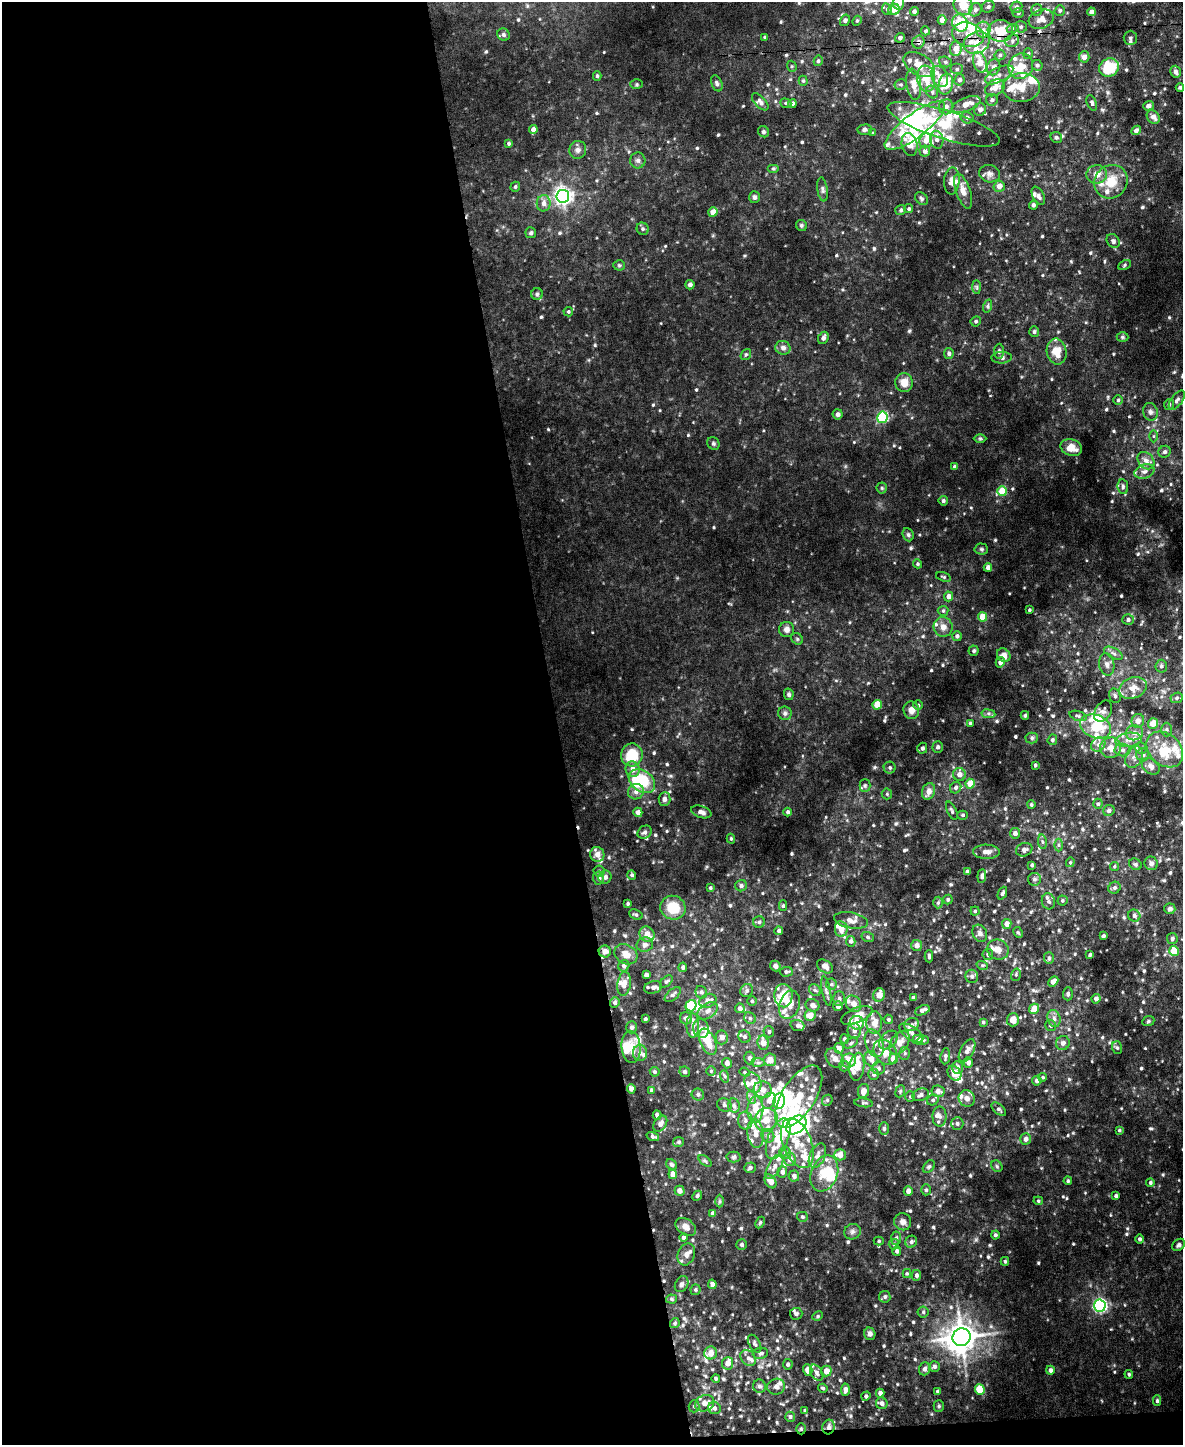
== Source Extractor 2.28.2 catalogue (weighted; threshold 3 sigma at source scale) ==
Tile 9 of 4 x 3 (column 1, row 3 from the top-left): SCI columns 1-1181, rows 241-1683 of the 4725 x 4697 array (HDU 1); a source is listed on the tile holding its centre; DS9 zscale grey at full resolution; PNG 1185 x 1447 px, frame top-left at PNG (2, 2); each listed source drawn as its Kron ellipse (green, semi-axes under 4 px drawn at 4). Shown black and unused: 48% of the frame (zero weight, under 5 of 9 exposures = <1% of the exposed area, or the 3 px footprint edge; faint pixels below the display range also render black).
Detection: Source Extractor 2.28.2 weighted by HDU 2 'WHT'; one run over the whole footprint, this tile lists its part. Background 0.0409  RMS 0.0061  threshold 0.0248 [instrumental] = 3 sigma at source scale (4.09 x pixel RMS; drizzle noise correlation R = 1.36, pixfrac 0.8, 0.05/0.05 arcsec/px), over >= 5 px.
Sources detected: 788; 13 inside a brighter object's white glare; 2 cosmic-ray / hot-pixel residue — neither listed nor drawn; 101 inside a brighter listed object's ellipse — not listed separately; of the other 672, all 500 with FLUX_AUTO >= 0.731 (the completeness limit of this list) listed and drawn (172 fainter detections not listed), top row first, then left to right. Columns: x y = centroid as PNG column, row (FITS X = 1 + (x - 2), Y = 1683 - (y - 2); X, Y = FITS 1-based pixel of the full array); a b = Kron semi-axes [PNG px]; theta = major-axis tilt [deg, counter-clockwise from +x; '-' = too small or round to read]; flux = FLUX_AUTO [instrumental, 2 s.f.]
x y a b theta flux
898 3 7 6 - 5.2
963 5 10 9 - 7.8
988 7 6 5 - 1.4
1016 7 6 5 - 2.1
887 9 6 5 - 1
894 9 6 5 - 5.5
975 10 7 6 - 2
1037 10 6 5 - 1.4
1060 10 5 5 - 1.1
914 11 4 4 - 1.5
1091 12 4 4 - 2.5
1018 13 5 5 - 0.88
1041 19 13 9 19 4.6
845 20 6 5 - 1.5
942 20 5 4 - 4.9
857 21 5 4 - 0.8
960 23 9 7 -60 24
1021 27 6 5 - 1.3
1013 28 6 4 18 0.85
983 30 8 7 - 2.7
925 31 4 4 - 0.94
1000 31 13 11 1 13
504 35 6 6 - 1.2
968 35 16 12 -17 6.4
765 37 4 3 - 0.78
900 38 5 4 - 1.6
1130 38 7 6 - 1.4
1012 41 7 6 - 1.7
918 42 6 6 - 2.5
976 43 13 10 24 6.7
956 49 7 6 - 6
1028 54 5 4 - 1
1000 55 5 5 - 1.2
1084 57 5 5 - 2.8
818 61 5 4 - 1.1
945 62 6 5 - 1.1
980 62 11 6 -74 7.7
919 64 17 10 -30 6.9
1037 65 5 5 - 1.3
792 66 6 4 -70 0.75
1021 66 13 12 - 8.7
994 67 8 6 68 2.2
1109 68 10 9 - 19
957 69 6 5 - 1.3
1175 72 6 5 - 2.2
999 75 15 7 27 3.5
597 76 4 4 - 0.89
940 76 11 8 -63 4.3
926 79 13 9 -83 11
959 80 6 5 - 1.7
803 81 5 4 - 0.8
717 83 8 5 -67 1.3
636 84 6 5 - 0.77
914 84 15 7 -82 6
946 84 10 7 76 14
901 85 6 5 - 1
1021 87 18 14 2 9.3
1180 87 4 3 - 1.1
995 88 10 7 33 4.7
932 92 7 5 -53 1.4
992 100 6 6 - 1.4
760 102 10 5 -47 2.3
786 103 6 4 -22 0.82
1092 103 8 5 -68 1.2
792 104 4 4 - 2.1
966 104 15 7 20 6.7
1148 106 5 4 - 2.1
946 107 7 7 - 2.8
980 110 6 6 - 2.6
1153 117 7 6 - 3
967 118 6 5 - 1.5
944 124 58 14 -18 23
915 126 37 11 37 36
533 129 4 4 - 3
865 130 7 5 5 2.6
1136 130 5 4 - 1.7
764 132 6 5 - 1
873 133 4 4 - 0.78
1056 137 6 5 - 1.1
937 140 9 6 -79 2.1
926 141 7 6 - 4
509 143 4 4 - 0.98
909 145 11 7 -76 5
578 150 9 8 - 2.3
925 151 5 5 - 2.6
638 160 8 8 - 1.8
773 169 6 4 0 0.74
989 174 10 8 -12 2.2
1097 174 10 9 - 4.3
952 181 13 8 86 3.6
1111 182 17 16 - 12
999 186 6 5 - 3.4
515 187 5 4 - 1
822 189 12 5 -82 1.5
963 191 18 7 -71 4.4
563 196 6 6 - 220
1038 196 10 5 -62 1.7
755 197 6 5 - 1.3
922 199 7 5 -47 1.2
544 203 8 7 - 2.9
1033 205 4 4 - 1.3
909 209 4 4 - 0.87
901 210 5 5 - 1.1
713 212 5 4 - 5.4
801 225 6 5 - 0.96
643 229 6 6 - 1.3
531 233 5 5 - 1.1
1113 241 7 6 - 1.3
619 265 5 5 - 0.78
1125 265 6 4 29 0.83
690 285 4 4 - 1.8
977 287 7 4 -89 0.92
537 294 6 5 - 1.1
988 306 7 4 72 0.93
568 312 5 5 - 0.85
976 321 5 5 - 1
1034 332 5 5 - 1.2
1122 337 6 5 - 0.82
823 338 6 5 - 2
783 348 7 7 - 2.2
999 351 7 5 89 1.3
1057 352 13 10 -79 8.9
949 353 5 4 - 1.4
746 354 6 4 53 0.79
1002 358 10 6 2 1.6
904 383 9 8 - 5.1
1118 400 4 4 - 0.82
1177 400 11 5 54 1.7
1169 404 5 5 - 1.1
1150 412 9 7 -73 1.9
838 414 5 5 - 1.6
882 417 5 5 - 50
1153 436 6 4 -90 0.73
980 439 6 4 0 0.77
713 443 6 6 - 1
1071 448 11 8 -21 6.3
1165 452 6 5 - 1.4
1146 461 10 7 -47 3.1
955 467 4 3 - 1.4
1144 471 10 7 17 2.7
1123 487 7 5 -81 1.2
882 488 5 5 - 0.75
1002 491 5 5 - 12
943 501 5 4 - 1.3
908 535 7 5 -68 1.1
981 549 7 5 -2 1
917 564 5 4 - 0.86
988 568 4 4 - 3.1
943 577 7 4 -18 0.8
948 596 5 4 - 3.2
1029 610 3 3 - 0.84
943 611 5 5 - 0.85
983 617 4 4 - 10
1128 620 5 5 - 1.4
943 627 10 9 - 3.9
787 629 7 7 - 2.8
957 636 5 5 - 1.5
797 639 6 5 - 0.8
974 651 5 5 - 0.88
1113 653 10 5 -27 1.8
1004 655 7 6 - 3.5
1000 662 5 4 - 2.3
1107 665 11 7 -80 2.8
1161 666 6 5 - 1.4
1133 688 14 10 21 5.8
789 694 6 5 - 1.1
1115 696 7 5 -72 1.3
1177 698 6 5 - 1.1
877 705 5 4 - 9.5
918 705 5 5 - 0.87
911 710 9 8 - 3.3
1103 711 11 8 59 2.1
785 713 7 6 - 1.4
988 714 7 4 -8 1
1025 715 4 3 - 0.76
1078 716 9 4 -18 1.3
1138 721 7 6 - 3.3
970 723 4 4 - 0.76
1153 723 5 5 - 7.3
1095 726 16 11 -20 19
1166 730 7 5 89 1
1134 733 8 7 - 2.5
1032 738 6 5 - 1
1052 740 5 4 - 1.1
1128 740 13 7 8 4.1
1098 744 8 6 47 2.1
938 747 5 5 - 1.3
922 748 5 5 - 1.4
1111 748 10 10 - 4.7
1141 748 6 5 - 1
1122 750 8 6 1 2.2
1165 750 20 15 -42 13
632 755 11 11 - 15
1143 755 6 6 - 2
1134 757 12 8 65 2.8
1035 765 3 3 - 0.74
1151 766 10 7 -37 2.9
890 768 6 6 - 1
633 769 8 7 - 3.7
959 774 6 6 - 3.2
642 781 14 10 -35 22
970 784 5 4 - 9
865 786 6 5 - 1
956 788 6 5 - 1.5
929 791 8 6 72 3.7
636 792 8 7 - 2.8
887 794 5 5 - 0.74
665 799 7 6 - 2.2
1098 804 5 4 - 0.89
1031 805 4 4 - 0.92
952 811 10 4 -65 1.1
1109 811 6 5 - 1.4
638 812 5 4 - 2.8
701 812 10 6 -18 2.5
788 812 4 4 - 1.2
963 815 5 4 - 0.93
645 832 7 6 - 1.5
1015 833 5 5 - 2.3
731 839 5 4 - 0.75
1042 842 7 4 -82 1
1058 845 6 4 -90 0.97
1024 850 8 6 21 2
986 852 13 7 -1 3.3
597 854 7 7 - 3.4
1070 862 5 4 - 0.82
1151 863 7 6 - 1.7
1135 864 7 5 -33 0.99
1032 865 4 3 - 1.2
1114 866 5 4 - 0.77
599 871 5 5 - 0.91
967 872 4 4 - 2.1
632 875 5 4 - 1.1
982 876 7 4 85 1.2
605 877 6 6 - 2.1
599 878 6 5 - 2.1
1034 879 6 6 - 1.3
741 886 6 5 - 1.5
710 888 4 3 - 0.84
1114 888 6 5 - 1.3
1002 893 7 4 67 1.1
948 900 5 4 - 0.96
1062 900 5 5 - 0.91
1048 901 8 6 -76 1.7
628 903 4 3 - 0.88
938 903 6 5 - 0.89
783 906 5 4 - 0.86
673 908 13 12 - 13
1170 909 5 5 - 1.8
975 911 4 4 - 0.78
636 915 7 4 -22 0.98
1134 916 6 6 - 1.4
851 920 17 8 -11 3.8
759 922 6 5 - 1
1007 924 5 4 - 3.6
841 929 8 6 -82 4.8
779 931 4 4 - 1.3
1018 932 6 4 -61 0.75
980 933 9 7 -60 2
647 934 8 7 - 4
1103 936 4 3 - 1.1
868 937 6 5 - 1.1
1172 938 5 5 - 1.1
851 941 5 4 - 1.4
645 945 8 7 - 2
917 945 6 5 - 2.6
998 950 11 10 - 3.7
605 951 6 6 - 3.5
1174 951 5 4 - 11
626 954 12 9 -28 4.3
988 954 5 5 - 1.3
1090 955 3 3 - 0.87
929 956 6 3 -88 1
1049 958 6 5 - 1.1
982 965 6 4 -18 0.74
624 966 6 5 - 1.7
775 966 5 4 - 1.4
825 966 9 6 -34 2.3
683 967 5 4 - 1.1
786 972 6 4 3 1
646 975 4 4 - 2.4
1016 975 6 5 - 0.9
972 976 6 6 - 1.6
666 981 7 4 42 0.92
1053 981 6 4 45 3.2
624 984 12 6 81 3
831 984 5 5 - 0.95
653 987 9 6 14 2.3
747 990 7 6 - 1.4
815 990 6 5 - 1.1
826 991 15 3 -79 1.5
701 992 6 5 - 1.3
1068 994 6 5 - 1
673 995 9 5 42 1.5
879 995 7 6 - 4.7
783 996 11 9 -88 14
913 998 3 3 - 1.1
839 999 7 6 - 1.5
1096 999 4 4 - 2.2
708 1001 9 6 23 2.9
752 1001 5 5 - 0.81
615 1002 5 4 - 1.3
853 1004 9 7 -55 3.4
789 1005 14 10 70 5.1
812 1005 7 6 - 2.5
691 1006 6 5 - 16
838 1006 5 5 - 2.5
740 1008 5 5 - 2
1034 1009 5 4 - 7
922 1010 8 4 24 2.2
707 1011 11 7 33 2.9
810 1015 5 5 - 5.5
857 1015 16 7 23 4.7
686 1018 6 6 - 2.2
750 1018 6 5 - 1.1
1054 1018 9 6 -74 2.1
645 1019 4 3 - 0.86
888 1019 5 4 - 0.86
1013 1020 6 6 - 5
1148 1021 6 5 - 0.85
983 1022 4 3 - 0.76
857 1023 7 7 - 9.2
874 1023 11 8 86 6.3
912 1024 8 6 18 1.9
693 1025 12 6 90 2.8
797 1026 7 5 -18 1.3
1050 1026 5 5 - 1
631 1027 6 5 - 1.4
701 1029 9 8 - 3.4
854 1031 7 6 - 2.6
769 1032 5 5 - 1.2
911 1033 14 6 -34 2.8
722 1037 7 6 - 2.6
744 1037 6 6 - 1.4
844 1039 4 4 - 1.2
888 1040 11 7 44 2.5
918 1040 5 5 - 4.2
923 1040 5 4 - 0.94
708 1042 14 7 -66 9.1
763 1043 7 5 -83 5.3
851 1043 7 4 29 0.98
874 1043 14 8 -70 3.8
900 1043 13 8 55 4.8
1063 1043 7 6 - 1.9
631 1047 16 9 -84 8.2
839 1048 5 4 - 3.2
1117 1048 6 5 - 1.1
967 1051 12 6 61 2.6
885 1052 14 10 -52 5.8
640 1053 8 7 - 2.2
905 1053 6 5 - 0.86
945 1056 8 5 84 1.3
750 1058 6 5 - 1.7
835 1058 11 7 -53 3.2
871 1059 8 6 -68 4
893 1059 5 4 - 6.2
770 1060 6 6 - 4.2
849 1061 7 7 - 6.7
727 1063 5 4 - 2.3
758 1063 7 4 0 1.2
968 1063 5 4 - 2
844 1066 5 5 - 0.88
857 1067 14 7 83 9.8
958 1067 6 5 - 2
878 1068 6 6 - 1.4
711 1071 5 4 - 0.8
655 1072 5 4 - 0.93
685 1072 5 5 - 1.3
745 1072 5 4 - 0.76
954 1073 8 6 -56 6.9
874 1074 6 5 - 1.6
724 1076 6 4 -70 0.97
1043 1077 4 4 - 0.78
1037 1081 5 5 - 1.2
753 1083 10 8 -65 6.7
631 1089 4 4 - 2.2
651 1090 4 3 - 0.83
763 1090 9 8 - 4.3
863 1091 7 5 79 2.9
900 1091 6 4 69 0.85
938 1091 6 6 - 3
698 1094 6 6 - 1.4
921 1095 8 6 20 1.8
751 1097 7 4 -73 1.3
799 1097 35 16 57 17
910 1097 5 4 - 0.74
967 1098 8 8 - 3.1
827 1100 6 5 - 0.79
933 1100 6 5 - 1.2
769 1101 8 6 58 3.1
779 1101 8 6 81 19
864 1103 9 4 -7 0.92
724 1105 7 6 - 1.3
734 1105 7 6 - 1.7
755 1109 13 8 87 8
999 1109 8 5 -41 1.1
657 1115 4 3 - 1.4
940 1116 10 7 89 2.3
745 1120 9 7 -84 2.2
766 1120 12 11 - 7.6
660 1124 9 6 56 2.6
957 1124 6 6 - 1.2
796 1125 11 8 37 33
884 1128 6 5 - 1.2
1119 1130 4 3 - 0.73
756 1134 14 8 -83 5.7
653 1136 6 4 -17 1
768 1136 7 6 - 1.5
778 1139 22 10 69 14
1026 1139 5 5 - 2.1
679 1142 5 5 - 0.91
797 1143 26 14 -68 12
785 1153 6 6 - 1.2
840 1155 6 5 - 4.6
817 1156 13 7 66 3.1
733 1157 7 5 0 0.95
790 1159 7 6 - 3.8
705 1161 7 4 -37 0.78
671 1165 6 5 - 1.1
775 1166 14 6 60 3.3
997 1166 6 5 - 0.85
929 1167 7 5 47 1
750 1168 6 5 - 1.3
782 1172 5 5 - 2
824 1173 19 13 69 11
673 1174 5 4 - 3.8
794 1176 5 5 - 2
770 1181 7 5 -56 4.8
1068 1181 4 4 - 0.81
1150 1182 4 4 - 1
926 1190 5 4 - 0.95
680 1191 5 5 - 2.2
908 1191 5 4 - 2.7
697 1196 5 4 - 1
1116 1196 4 3 - 1.1
720 1201 6 4 90 0.77
1038 1201 5 4 - 0.77
713 1213 4 3 - 1.3
802 1217 5 5 - 1
760 1222 6 4 63 0.84
903 1222 9 8 - 2.8
686 1227 11 7 -36 3.5
852 1232 8 7 - 1.8
995 1235 4 4 - 1.1
684 1237 4 4 - 1.6
896 1238 6 5 - 1.3
1139 1239 4 4 - 1.2
879 1241 5 4 - 0.77
911 1242 6 5 - 1.5
894 1244 5 5 - 1.1
742 1245 5 5 - 1.3
1179 1245 7 5 40 1.3
897 1251 5 4 - 1.3
686 1254 11 8 68 3.1
1005 1261 4 3 - 0.85
907 1274 4 4 - 0.76
916 1275 5 4 - 1.5
682 1284 8 6 60 1.4
712 1284 4 4 - 1.8
695 1290 5 5 - 0.81
885 1297 6 5 - 1.1
672 1299 5 4 - 0.94
1100 1306 6 5 - 120
923 1312 5 5 - 1
796 1314 6 6 - 1
818 1316 5 4 - 0.76
675 1323 5 5 - 0.75
870 1334 6 5 - 2.1
961 1337 9 8 - 750
755 1344 10 5 -60 1.3
711 1353 6 6 - 5.4
760 1353 8 5 9 1.3
748 1358 9 6 -50 2.2
728 1363 6 5 - 3.5
788 1364 5 5 - 1.1
934 1366 5 5 - 1.5
925 1369 7 5 70 1.7
808 1370 6 4 -73 4.4
1050 1370 4 4 - 1.7
826 1371 5 5 - 4.7
817 1373 9 5 -59 1.8
1129 1374 4 4 - 0.81
716 1378 4 4 - 0.89
759 1386 6 6 - 1.5
776 1387 9 8 - 2.5
823 1388 5 4 - 0.78
980 1389 5 5 - 15
845 1390 6 4 84 2.4
938 1391 4 4 - 1.2
880 1393 4 4 - 2
866 1396 5 4 - 1
1157 1401 5 4 - 1
705 1403 10 8 25 4.1
882 1403 6 5 - 2
694 1406 6 5 - 0.99
939 1406 5 5 - 0.75
714 1408 6 6 - 1.4
805 1411 4 3 - 1.2
790 1417 5 5 - 1.2
829 1427 7 6 - 2.2
801 1429 5 4 - 0.76
Overlapping masked pixels (flux is a lower limit): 4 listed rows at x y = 918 42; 976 43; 829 1427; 801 1429
Isophote crosses this tile's border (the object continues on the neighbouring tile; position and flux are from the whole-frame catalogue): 3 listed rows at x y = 898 3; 963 5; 988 7
Unlisted compact peaks at least as high as the median listed source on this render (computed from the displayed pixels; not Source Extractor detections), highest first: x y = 1133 773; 1127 1228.